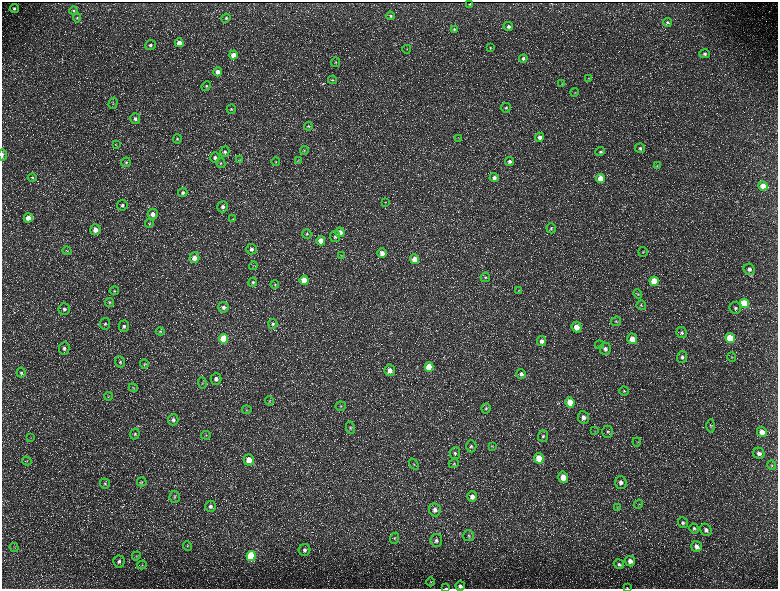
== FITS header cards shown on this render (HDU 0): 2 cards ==
NAXIS1  =                 1552 / length of data axis 1
NAXIS2  =                 1173 / length of data axis 2

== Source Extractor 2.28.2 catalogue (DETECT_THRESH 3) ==
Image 1552 x 1173 px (HDU 0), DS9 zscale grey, zoomed out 1/2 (1 PNG px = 2 x 2 image px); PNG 780 x 591 px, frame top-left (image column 1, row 1173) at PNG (2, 2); each listed source drawn as its Kron ellipse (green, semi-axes under 4 px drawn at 4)
Background 240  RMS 11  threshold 33.3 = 3 sigma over >= 5 px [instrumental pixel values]
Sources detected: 210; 40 cannot appear on this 1/2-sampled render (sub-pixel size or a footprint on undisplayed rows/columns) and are neither listed nor drawn; the other 170 listed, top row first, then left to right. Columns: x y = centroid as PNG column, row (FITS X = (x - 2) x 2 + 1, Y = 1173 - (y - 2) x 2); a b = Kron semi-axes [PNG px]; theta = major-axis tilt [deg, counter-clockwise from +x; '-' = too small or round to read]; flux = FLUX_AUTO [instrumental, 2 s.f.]
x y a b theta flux
470 4 2 2 - 600
14 9 4 4 - 4300
74 11 4 4 - 2600
391 16 4 3 - 2900
77 18 5 4 - 2800
226 18 4 3 - 3300
667 22 4 4 - 3600
508 26 5 4 - 6800
454 29 4 3 - 2800
179 43 4 4 - 22000
150 45 5 5 - 5600
490 48 4 3 - 2300
407 49 4 2 - 1400
705 54 5 4 - 5000
233 55 4 4 - 22000
523 58 4 4 - 4500
336 62 5 4 - 2700
218 72 4 4 - 15000
588 78 4 3 - 1900
332 80 4 4 - 2500
562 84 3 3 - 1800
206 86 5 4 - 2900
575 92 4 3 - 2000
113 103 6 4 72 3500
506 108 5 5 - 4100
231 109 4 4 - 3200
135 119 5 5 - 7000
308 126 4 4 - 2300
540 137 4 4 - 11000
459 138 3 3 - 970
177 139 5 4 - 3300
116 145 3 2 - 1400
640 148 5 4 - 4800
304 150 4 3 - 2300
225 152 5 4 - 4600
600 152 5 4 - 3600
2 155 6 2 -90 3600
215 157 5 4 - 5800
239 160 4 3 - 2000
298 160 4 2 - 1600
509 161 4 4 - 5800
126 162 5 5 - 3900
276 162 4 4 - 2400
221 163 5 4 - 3200
657 166 3 3 - 1800
32 177 4 4 - 3200
494 178 4 4 - 8400
601 178 4 4 - 32000
763 186 4 4 - 36000
183 193 5 4 - 5000
385 202 3 2 - 1200
122 205 5 5 - 5500
223 207 5 5 - 7400
153 214 5 5 - 13000
28 218 5 4 - 20000
233 219 3 2 - 1800
149 224 4 4 - 2400
551 228 5 4 - 3500
95 230 5 5 - 19000
340 232 5 4 - 19000
307 234 5 4 - 3400
335 236 5 5 - 5300
321 241 4 4 - 31000
251 249 5 5 - 7200
67 251 4 2 - 1800
643 252 5 4 - 2900
382 253 5 4 - 16000
341 255 3 2 - 1200
194 258 5 5 - 15000
414 259 5 4 - 29000
253 266 4 2 - 1400
749 269 6 5 - 8900
485 277 5 4 - 3600
304 280 5 4 - 40000
654 281 5 4 - 64000
253 282 5 4 - 3400
275 284 4 4 - 2200
519 290 4 3 - 1900
114 291 5 3 - 2400
638 294 5 4 - 2700
110 303 4 4 - 2600
744 303 5 4 - 88000
641 305 5 4 - 2900
223 307 5 5 - 7600
735 308 6 5 - 5300
64 309 6 5 - 6100
616 321 5 4 - 3500
105 324 6 5 - 4500
273 324 5 4 - 4200
124 326 6 5 - 6000
577 327 5 5 - 24000
160 331 4 4 - 3000
682 333 5 5 - 4100
730 338 5 4 - 73000
223 339 5 4 - 89000
632 339 5 5 - 31000
542 341 5 4 - 10000
600 345 4 2 - 1500
64 348 6 5 - 6800
605 349 6 5 - 8500
682 357 5 5 - 5800
732 357 5 3 - 2200
120 362 5 5 - 4900
144 364 5 3 - 2100
429 367 5 4 - 61000
390 370 6 5 - 16000
21 373 5 4 - 4300
521 374 5 5 - 7100
216 379 6 5 - 9200
202 383 5 3 - 2200
133 388 4 4 - 2700
624 391 5 4 - 3000
108 396 4 3 - 1700
269 401 5 3 - 2400
570 403 5 4 - 51000
341 406 5 4 - 3700
486 408 5 4 - 3500
247 410 4 3 - 2000
583 417 6 5 - 11000
173 420 5 5 - 6300
711 426 6 4 88 3300
350 428 6 4 -81 3700
594 431 3 2 - 1300
608 432 6 5 - 4700
762 432 5 5 - 21000
135 434 5 4 - 3700
206 435 5 4 - 2700
543 436 5 5 - 4100
31 437 3 2 - 1300
637 442 4 2 - 1600
471 446 6 5 - 5000
492 446 4 3 - 1700
455 453 6 5 - 5000
759 453 6 5 - 9000
539 458 5 4 - 51000
249 460 5 5 - 23000
27 461 5 3 - 1700
414 464 6 3 -52 2600
454 464 5 4 - 2900
772 465 4 3 - 1800
563 477 5 5 - 32000
142 482 5 4 - 3000
621 482 6 5 - 8200
105 484 5 5 - 3900
472 496 5 5 - 12000
175 497 6 5 - 4100
639 504 5 2 - 1700
210 506 5 5 - 7800
617 507 4 3 - 1600
435 510 6 5 - 11000
683 523 5 5 - 5000
694 528 5 4 - 4500
706 530 6 5 - 7600
469 536 5 5 - 4300
394 538 6 4 70 3600
436 540 6 6 - 6900
188 546 5 3 - 2300
697 546 6 5 - 10000
14 547 5 3 - 1900
304 550 6 5 - 7700
136 556 4 3 - 2200
251 556 5 4 - 160000
119 561 6 6 - 6100
630 561 5 5 - 13000
619 564 5 4 - 4300
142 565 4 2 - 1700
430 582 4 3 - 2600
460 586 5 4 - 7500
446 588 4 2 - 1200
627 588 2 2 - 680
At the frame edge (FLAGS 8, measured only in part): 4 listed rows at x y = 2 155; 460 586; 446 588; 627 588
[40 sub-pixel or undisplayed-footprint detections neither listed nor drawn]